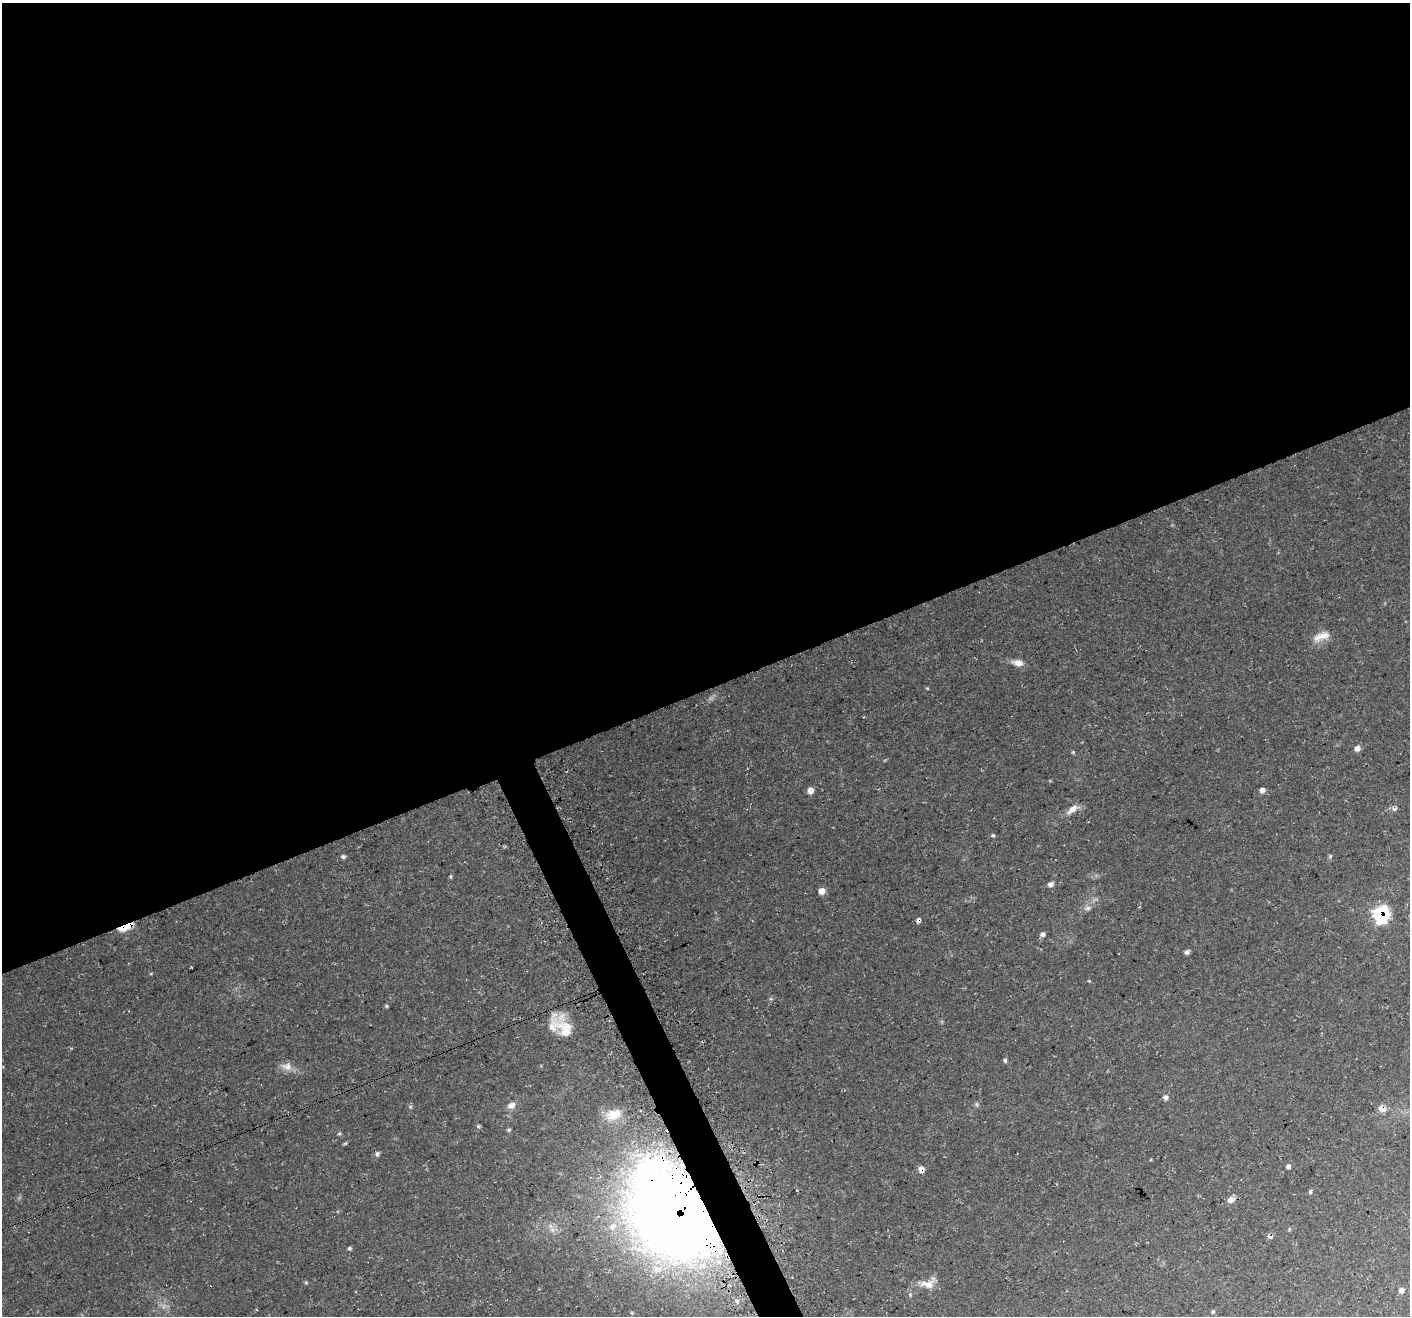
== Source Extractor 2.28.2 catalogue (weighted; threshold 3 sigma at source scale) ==
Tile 2 of 4 x 4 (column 2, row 1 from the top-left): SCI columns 1439-2846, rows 4048-5361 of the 5696 x 5522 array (HDU 1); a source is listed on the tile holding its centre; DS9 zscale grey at full resolution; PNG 1412 x 1318 px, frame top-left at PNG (2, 3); no overlay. Shown black and unused: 54% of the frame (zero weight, under 3 of 4 exposures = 3% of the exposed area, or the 3 px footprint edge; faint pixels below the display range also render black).
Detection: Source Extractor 2.28.2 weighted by HDU 2 'WHT'; one run over the whole footprint, this tile lists its part. Background 0.0483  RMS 0.0041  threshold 0.0182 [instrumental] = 3 sigma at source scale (4.5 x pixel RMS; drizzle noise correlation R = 1.50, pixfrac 1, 0.0396/0.0396 arcsec/px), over >= 5 px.
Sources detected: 53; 1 cosmic-ray / hot-pixel residue — not listed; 2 inside a brighter listed object's ellipse — not listed separately; the other 50 listed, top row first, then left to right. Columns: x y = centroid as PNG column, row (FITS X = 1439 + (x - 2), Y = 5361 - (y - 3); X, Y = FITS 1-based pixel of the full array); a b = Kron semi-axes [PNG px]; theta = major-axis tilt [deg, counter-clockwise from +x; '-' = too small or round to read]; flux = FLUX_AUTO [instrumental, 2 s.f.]
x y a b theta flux
1321 637 25 9 20 4.7
1017 663 15 7 -8 3.1
927 688 5 3 - 0.35
1357 748 6 5 - 2.2
1073 752 5 4 - 0.45
810 790 7 6 - 2.5
1262 790 6 6 - 1.7
1073 809 17 8 38 3.3
1394 809 6 4 0 0.89
993 835 5 5 - 0.6
1330 856 5 4 - 0.54
343 857 6 5 - 0.87
450 876 6 4 89 0.45
1050 884 7 6 - 1.5
822 891 5 5 - 3.5
1087 908 11 6 6 1.5
1381 915 9 7 86 70
123 928 10 6 10 6.1
1043 934 6 5 - 1.3
1187 952 6 5 - 1.1
1089 981 4 3 - 0.34
386 1006 5 4 - 0.46
565 1029 44 17 -44 11
1005 1060 5 4 - 0.75
287 1066 17 10 -10 3.5
1166 1098 6 6 - 1.1
976 1104 6 5 - 0.71
511 1105 10 7 37 2.5
410 1107 6 5 - 0.58
1382 1108 8 7 - 3
613 1115 26 16 18 8.5
478 1126 5 5 - 0.59
509 1130 6 4 1 0.57
339 1134 5 4 - 0.53
345 1143 6 4 44 0.47
377 1154 6 5 - 0.99
1288 1166 5 5 - 1.1
921 1169 7 6 - 2
1310 1192 6 4 76 0.62
1231 1200 10 7 31 2.1
673 1213 83 57 -53 620
613 1226 12 11 - 4.1
1270 1236 7 5 -44 1.1
349 1248 5 4 - 0.68
306 1282 5 4 - 0.45
927 1284 21 11 -1 4.5
1401 1290 7 6 - 1.5
910 1295 6 3 -58 0.45
737 1301 7 6 - 1.3
1213 1311 5 4 - 0.58
Overlapping masked pixels (flux is a lower limit): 6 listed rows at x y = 1381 915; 123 928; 1382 1108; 921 1169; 673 1213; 1270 1236